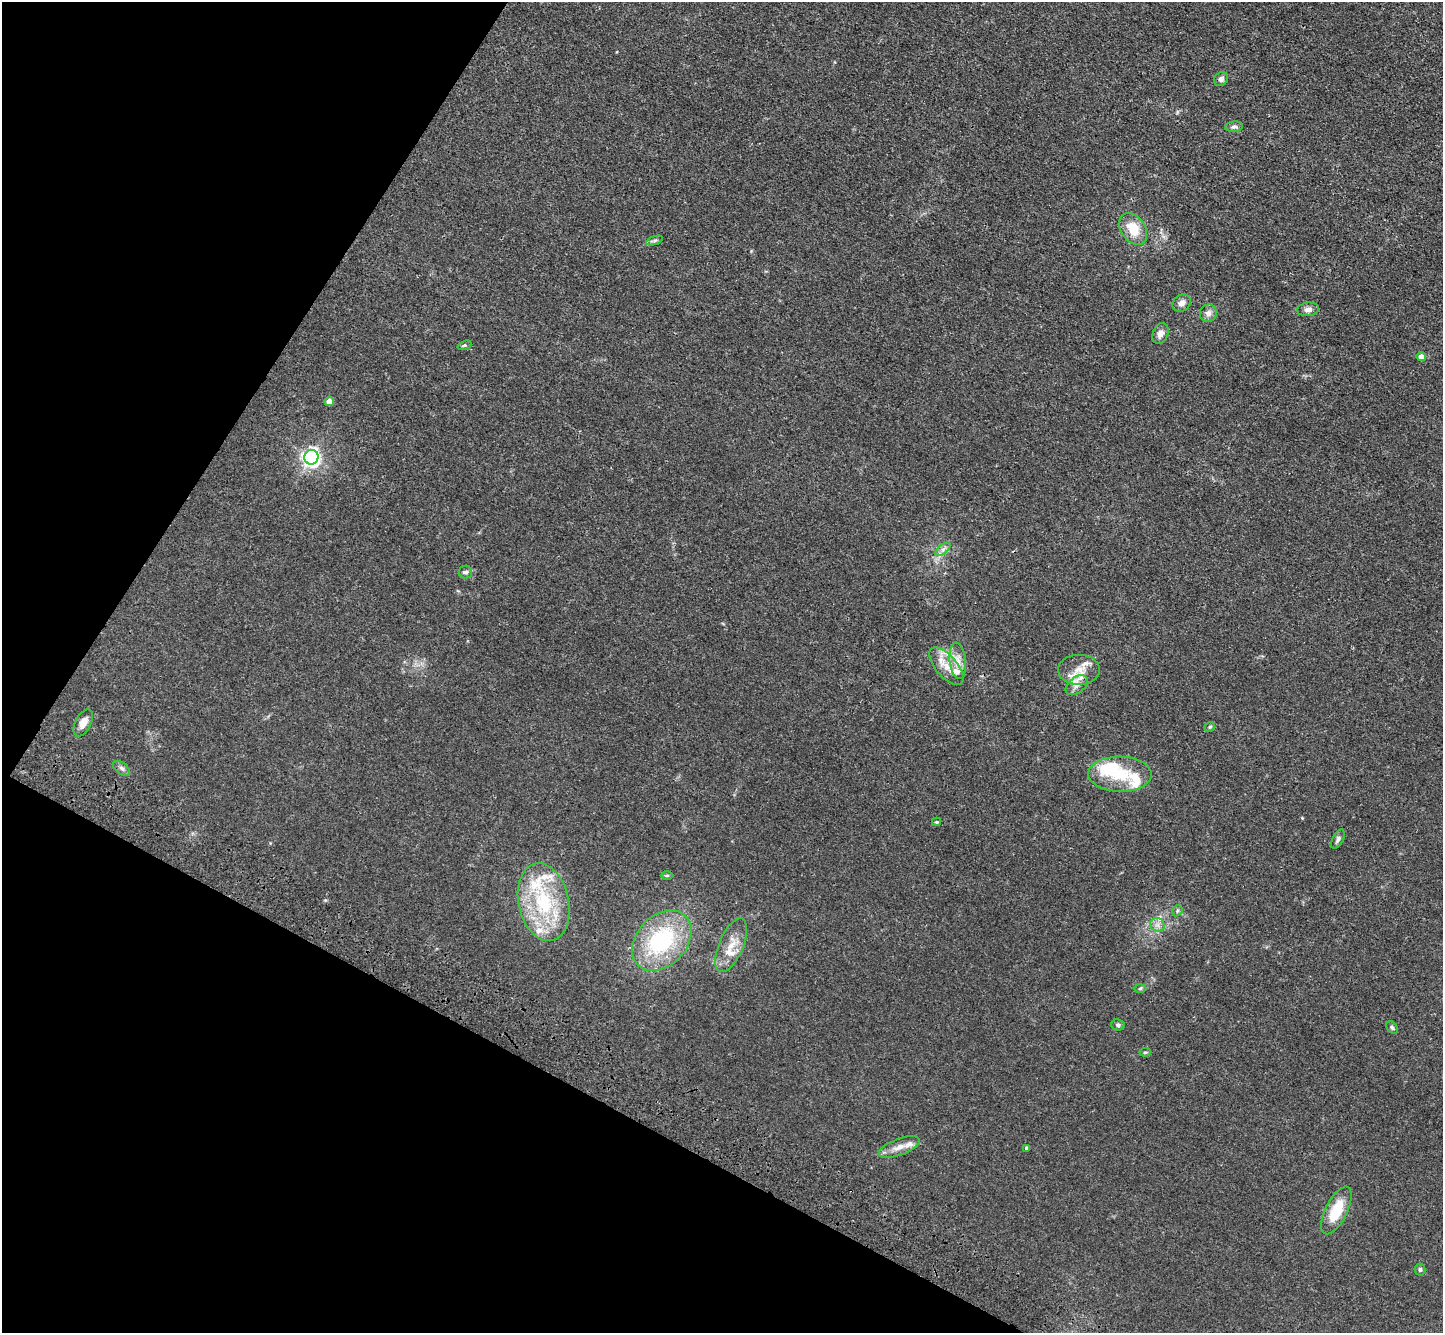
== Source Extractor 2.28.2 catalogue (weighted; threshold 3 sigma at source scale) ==
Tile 9 of 4 x 4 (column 1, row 3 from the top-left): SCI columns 69-1509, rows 1723-3053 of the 5900 x 5969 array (HDU 1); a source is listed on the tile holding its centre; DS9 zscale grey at full resolution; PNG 1445 x 1335 px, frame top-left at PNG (2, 2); each listed source drawn as its Kron ellipse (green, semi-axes under 4 px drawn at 4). Shown black and unused: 25% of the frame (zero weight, under 3 of 4 exposures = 6% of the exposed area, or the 3 px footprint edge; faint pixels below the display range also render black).
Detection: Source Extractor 2.28.2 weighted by HDU 2 'WHT'; one run over the whole footprint, this tile lists its part. Background 0.0123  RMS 0.0047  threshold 0.021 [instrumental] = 3 sigma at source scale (4.5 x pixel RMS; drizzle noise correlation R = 1.50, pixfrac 1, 0.05/0.05 arcsec/px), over >= 5 px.
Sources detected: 49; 1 inside a brighter object's white glare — neither listed nor drawn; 10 inside a brighter listed object's ellipse — not listed separately; the other 38 listed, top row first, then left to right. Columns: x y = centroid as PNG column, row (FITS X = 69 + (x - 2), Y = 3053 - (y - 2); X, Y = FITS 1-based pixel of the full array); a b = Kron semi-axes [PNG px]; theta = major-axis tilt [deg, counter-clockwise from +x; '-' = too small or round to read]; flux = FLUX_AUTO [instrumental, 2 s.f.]
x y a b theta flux
1221 79 7 6 - 1.5
1234 127 9 5 6 1.2
1133 229 17 12 -56 9.9
655 240 8 4 19 0.84
1182 303 10 8 34 2.3
1308 309 11 6 8 2
1208 313 9 8 - 2.3
1160 334 11 7 67 2.7
464 345 7 4 19 0.6
1421 357 4 4 - 4
329 402 4 4 - 3.4
311 457 7 7 - 150
943 549 9 4 37 1.4
466 572 6 6 - 1.2
958 661 18 8 -83 4.4
946 666 23 10 -49 6.7
1079 670 21 15 0 6.8
1077 685 12 8 37 2.9
83 723 15 8 63 4
1210 727 5 4 - 0.62
122 768 10 5 -37 1.3
1120 774 32 17 -1 16
936 822 4 4 - 0.47
1338 839 10 5 62 1.3
667 875 6 4 2 0.57
544 902 39 25 -78 35
1177 911 6 4 47 0.75
1157 925 7 6 - 2
662 941 34 25 46 43
731 945 29 12 67 8.2
1140 988 6 4 2 0.63
1118 1025 7 5 -12 0.91
1392 1027 7 5 -51 0.8
1145 1052 6 4 7 0.56
899 1147 22 8 20 4.7
1027 1148 4 3 - 0.85
1336 1210 26 11 63 15
1420 1270 6 5 - 0.82